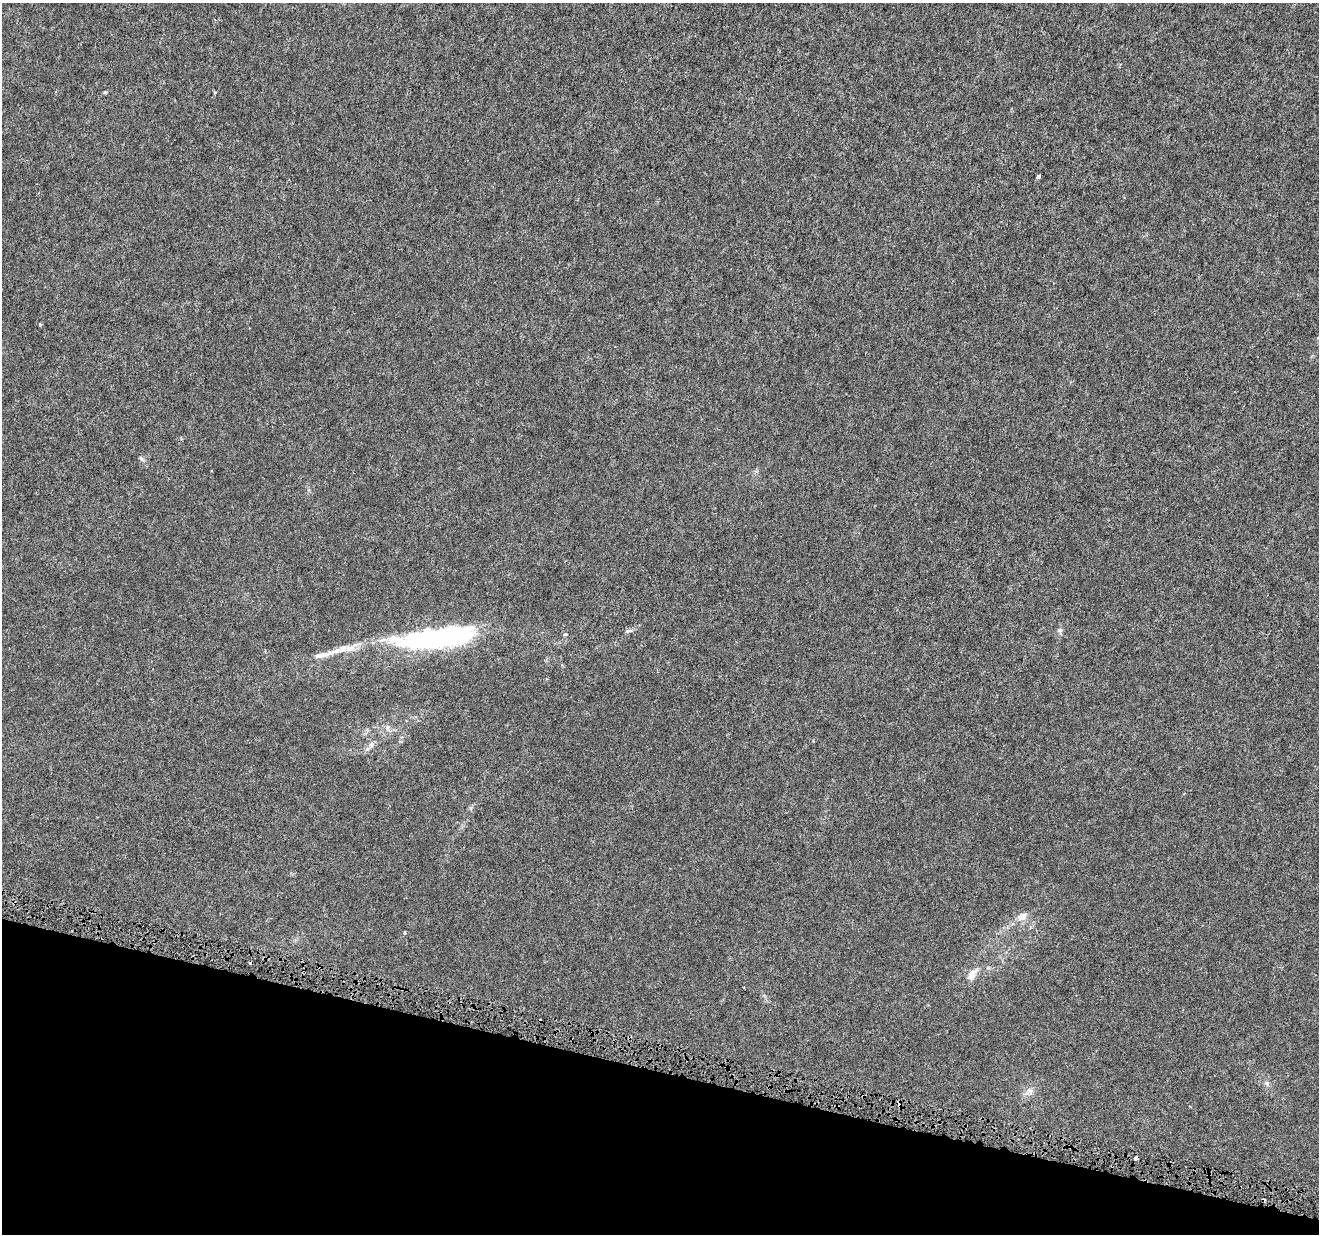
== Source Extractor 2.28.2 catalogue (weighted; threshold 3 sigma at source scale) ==
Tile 15 of 4 x 4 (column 3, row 4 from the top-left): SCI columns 2646-3962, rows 294-1525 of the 5282 x 5454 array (HDU 1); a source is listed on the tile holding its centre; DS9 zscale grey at full resolution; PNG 1321 x 1236 px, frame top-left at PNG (2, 3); no overlay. Shown black and unused: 13% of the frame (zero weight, under 4 of 8 exposures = <1% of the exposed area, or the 3 px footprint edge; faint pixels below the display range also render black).
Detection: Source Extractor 2.28.2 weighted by HDU 2 'WHT'; one run over the whole footprint, this tile lists its part. Background 3.03e-04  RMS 8.1e-04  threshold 0.00332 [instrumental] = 3 sigma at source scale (4.09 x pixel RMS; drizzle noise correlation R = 1.36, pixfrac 0.8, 0.0396/0.0396 arcsec/px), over >= 5 px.
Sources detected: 24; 1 inside a brighter object's white glare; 4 cosmic-ray / hot-pixel residue — not listed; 2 inside a brighter listed object's ellipse — not listed separately; the other 17 listed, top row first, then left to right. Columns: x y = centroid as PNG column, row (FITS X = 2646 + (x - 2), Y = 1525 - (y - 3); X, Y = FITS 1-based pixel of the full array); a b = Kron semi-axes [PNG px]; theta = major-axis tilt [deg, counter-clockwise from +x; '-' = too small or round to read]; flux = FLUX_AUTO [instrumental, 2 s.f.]
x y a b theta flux
1038 176 4 3 - 0.17
40 324 5 4 - 0.084
141 459 8 5 -62 0.15
1060 630 7 7 - 0.17
628 631 10 4 11 0.16
565 634 6 4 -9 0.15
429 640 75 21 7 14
321 655 38 7 13 0.95
371 745 8 7 - 0.27
15 903 5 4 - 0.11
1022 916 14 9 33 0.57
404 932 4 3 - 0.1
972 975 18 9 59 0.6
1266 1083 8 5 -73 0.17
1030 1091 8 7 - 0.28
1070 1147 4 2 - 0.05
1136 1158 3 3 - 0.74
Overlapping masked pixels (flux is a lower limit): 3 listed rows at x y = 15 903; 1070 1147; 1136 1158
Unlisted compact peaks at least as high as the median listed source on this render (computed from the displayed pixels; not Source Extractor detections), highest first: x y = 215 92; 105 92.